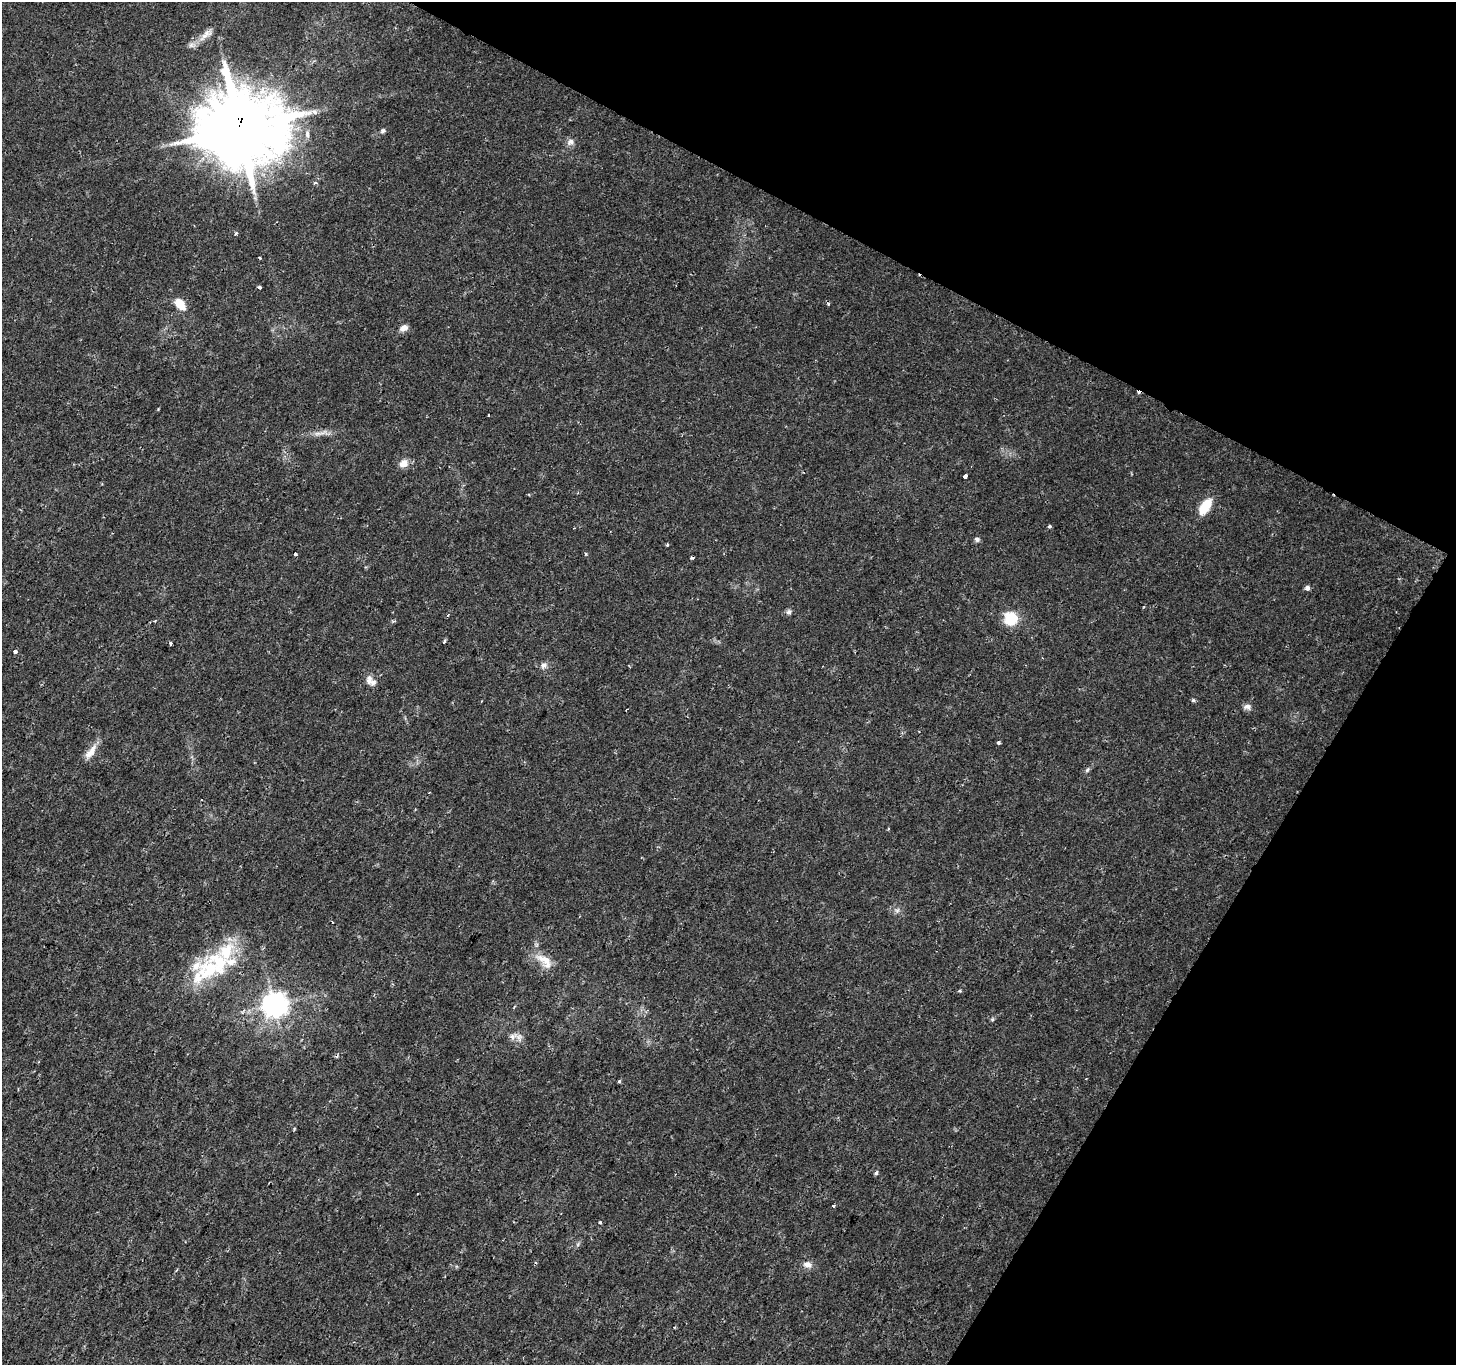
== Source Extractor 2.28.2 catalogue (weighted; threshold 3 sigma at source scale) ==
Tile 8 of 4 x 4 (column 4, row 2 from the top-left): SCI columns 4365-5818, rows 2922-4284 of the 5824 x 5908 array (HDU 1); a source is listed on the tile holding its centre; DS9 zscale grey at full resolution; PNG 1458 x 1367 px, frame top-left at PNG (2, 2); no overlay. Shown black and unused: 25% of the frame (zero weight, under 2 of 3 exposures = <1% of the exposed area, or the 3 px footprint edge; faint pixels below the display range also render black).
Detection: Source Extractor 2.28.2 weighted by HDU 2 'WHT'; one run over the whole footprint, this tile lists its part. Background 0.0109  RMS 0.0027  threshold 0.0119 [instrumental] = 3 sigma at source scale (4.5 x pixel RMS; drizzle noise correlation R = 1.50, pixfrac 1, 0.0396/0.0396 arcsec/px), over >= 5 px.
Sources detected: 59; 4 cosmic-ray / hot-pixel residue — not listed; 6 inside a brighter listed object's ellipse — not listed separately; the other 49 listed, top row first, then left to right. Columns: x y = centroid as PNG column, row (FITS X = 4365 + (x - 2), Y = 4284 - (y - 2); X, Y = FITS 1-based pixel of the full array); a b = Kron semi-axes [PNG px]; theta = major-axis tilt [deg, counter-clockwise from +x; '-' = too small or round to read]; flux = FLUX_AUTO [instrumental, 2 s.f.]
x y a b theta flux
206 35 23 9 40 2.8
240 128 25 23 6 2500
383 131 7 5 26 0.56
570 142 10 8 0 1.3
315 183 5 3 - 0.59
236 233 5 4 - 0.43
259 287 3 3 - 0.85
179 304 13 8 -46 4.3
828 304 4 3 - 0.43
404 328 10 6 18 1.7
488 415 3 2 - 0.24
323 433 15 5 22 1.4
403 464 9 7 27 2.9
965 477 4 3 - 10
1205 507 17 8 56 7.7
1050 526 4 3 - 0.48
977 539 7 6 - 0.65
296 553 3 3 - 0.69
586 554 5 3 - 0.26
692 558 4 3 - 0.78
1307 588 5 5 - 0.96
788 612 7 7 - 0.72
448 615 3 3 - 0.56
1011 618 13 13 - 7.6
444 642 4 3 - 0.87
171 643 3 3 - 0.56
15 652 4 3 - 1.5
544 665 9 7 16 1.3
369 680 13 9 -88 1.6
1193 700 3 3 - 1.3
1247 707 10 8 2 1
626 710 3 2 - 0.24
998 742 3 3 - 1.3
91 752 24 8 52 3
1087 770 7 5 58 0.53
897 910 8 7 - 0.87
332 922 3 2 - 0.51
545 960 28 14 -24 4.7
209 969 40 28 69 17
960 991 3 3 - 0.55
274 1005 10 9 - 160
992 1019 5 5 - 0.37
512 1036 9 7 -58 1.2
619 1081 4 4 - 0.38
294 1129 5 3 - 0.25
876 1173 6 4 72 0.49
833 1206 3 3 - 1.6
600 1222 3 3 - 1
808 1264 11 8 -11 1.6
Overlapping masked pixels (flux is a lower limit): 1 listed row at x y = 240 128